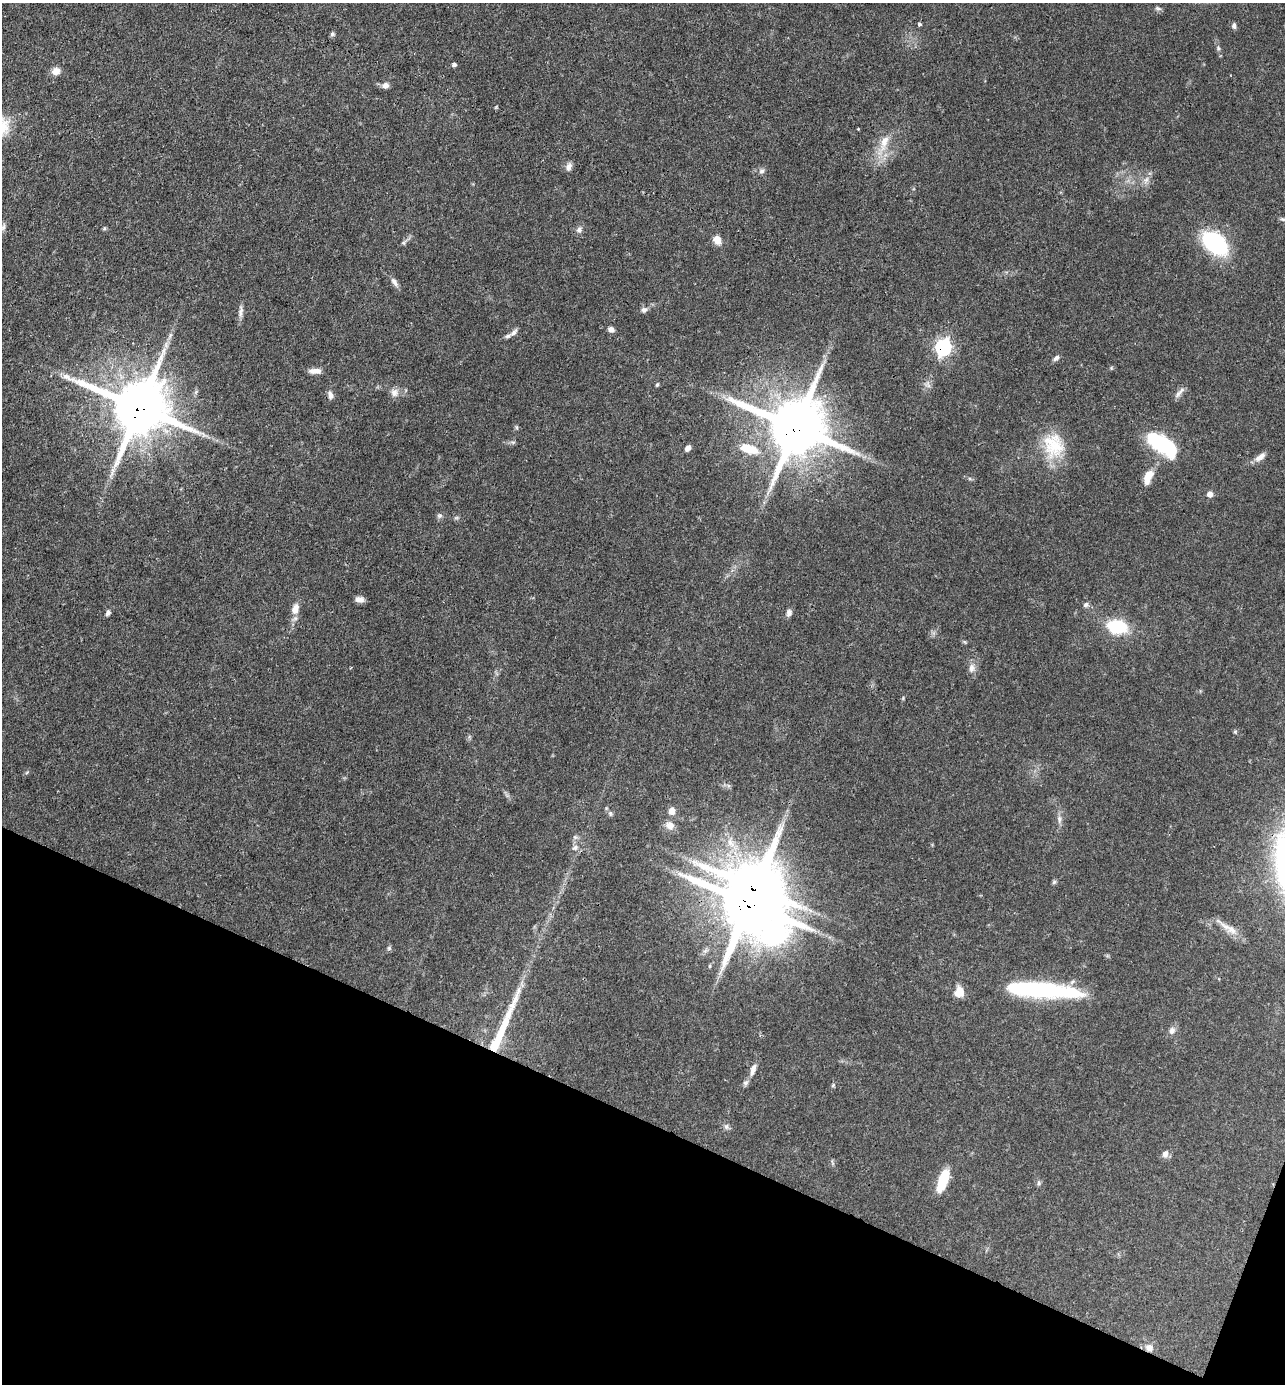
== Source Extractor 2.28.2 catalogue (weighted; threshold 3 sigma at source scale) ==
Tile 15 of 4 x 4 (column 3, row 4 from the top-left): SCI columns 2708-3990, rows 1-1382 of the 5547 x 5532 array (HDU 1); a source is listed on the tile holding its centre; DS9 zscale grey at full resolution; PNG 1287 x 1386 px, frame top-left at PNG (2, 3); no overlay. Shown black and unused: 20% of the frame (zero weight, under 3 of 4 exposures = <1% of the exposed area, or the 3 px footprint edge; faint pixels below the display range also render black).
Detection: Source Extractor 2.28.2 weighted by HDU 2 'WHT'; one run over the whole footprint, this tile lists its part. Background 0.102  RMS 0.0041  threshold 0.0183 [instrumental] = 3 sigma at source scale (4.5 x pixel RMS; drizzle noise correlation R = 1.50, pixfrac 1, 0.05/0.05 arcsec/px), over >= 5 px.
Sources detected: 78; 3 inside a brighter object's white glare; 1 long thin detection or spike segment (spike, bleed or trail) — not listed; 1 inside a brighter listed object's ellipse — not listed separately; the other 73 listed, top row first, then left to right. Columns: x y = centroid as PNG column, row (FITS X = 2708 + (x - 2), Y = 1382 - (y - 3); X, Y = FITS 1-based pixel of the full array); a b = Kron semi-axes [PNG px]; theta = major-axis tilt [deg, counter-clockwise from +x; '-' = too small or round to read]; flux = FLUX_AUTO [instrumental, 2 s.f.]
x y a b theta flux
1158 8 9 4 -12 0.82
919 24 4 4 - 1.2
1234 25 8 5 88 0.99
332 34 6 5 - 0.84
1218 48 5 5 - 0.66
454 64 5 5 - 0.88
56 71 10 9 - 2.8
386 85 8 8 - 1.9
858 129 3 3 - 0.34
884 142 23 10 73 6.8
569 167 11 8 70 1.8
762 171 8 6 19 1.1
1146 179 8 5 31 1.4
1283 219 9 5 -7 0.91
3 227 12 5 69 1.4
104 229 6 4 19 0.52
579 230 9 7 47 1.5
717 240 10 8 -64 3.2
403 243 6 5 - 0.66
1215 243 24 15 -39 50
394 282 14 6 -57 1.8
644 310 8 7 - 1.4
241 311 19 5 87 2
611 329 7 5 -33 1.8
514 332 11 6 43 1.6
166 345 10 4 85 1.3
943 347 8 7 - 82
1056 358 9 5 43 1.3
315 371 13 6 -1 2.8
657 385 6 4 62 0.55
394 393 12 10 -80 2.5
1179 393 13 6 53 1.9
330 395 10 6 -75 1.8
140 407 19 17 -25 2200
795 427 18 16 -28 2800
513 442 7 4 17 0.68
1053 446 34 28 -70 18
1165 447 32 17 -33 26
688 448 7 5 46 2
749 449 25 11 -18 9.8
1260 457 15 7 37 2.7
1148 477 18 9 69 5.5
1210 494 6 5 - 2.5
440 516 8 6 1 0.95
456 518 7 4 18 0.62
359 599 10 7 -8 2.1
1086 604 8 6 45 1
295 609 13 9 73 4
108 613 7 5 60 1.2
789 613 10 7 77 1.5
1117 627 18 12 -7 22
971 668 13 8 87 2.3
672 811 9 8 - 2.4
610 814 7 5 -70 0.88
1059 819 12 6 -88 1.7
670 826 11 9 -32 3.1
575 837 5 5 - 0.83
731 843 16 8 -55 4.3
575 847 8 7 - 1.7
1054 882 7 5 45 0.68
749 903 28 18 -38 2400
1231 929 16 10 -39 4
1035 989 72 15 -4 59
959 992 11 9 88 5.1
1172 1030 10 8 73 1.9
753 1069 16 7 71 2.6
745 1083 9 6 43 1.2
833 1085 6 4 47 0.53
726 1127 8 7 - 1.2
1165 1154 10 8 53 1.8
943 1180 22 8 70 16
1039 1183 7 4 90 0.74
1149 1348 10 9 - 2.6
Overlapping masked pixels (flux is a lower limit): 5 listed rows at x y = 943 347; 140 407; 795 427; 749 903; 1149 1348
Isophote crosses this tile's border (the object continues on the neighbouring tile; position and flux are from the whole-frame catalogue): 1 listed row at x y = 1283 219